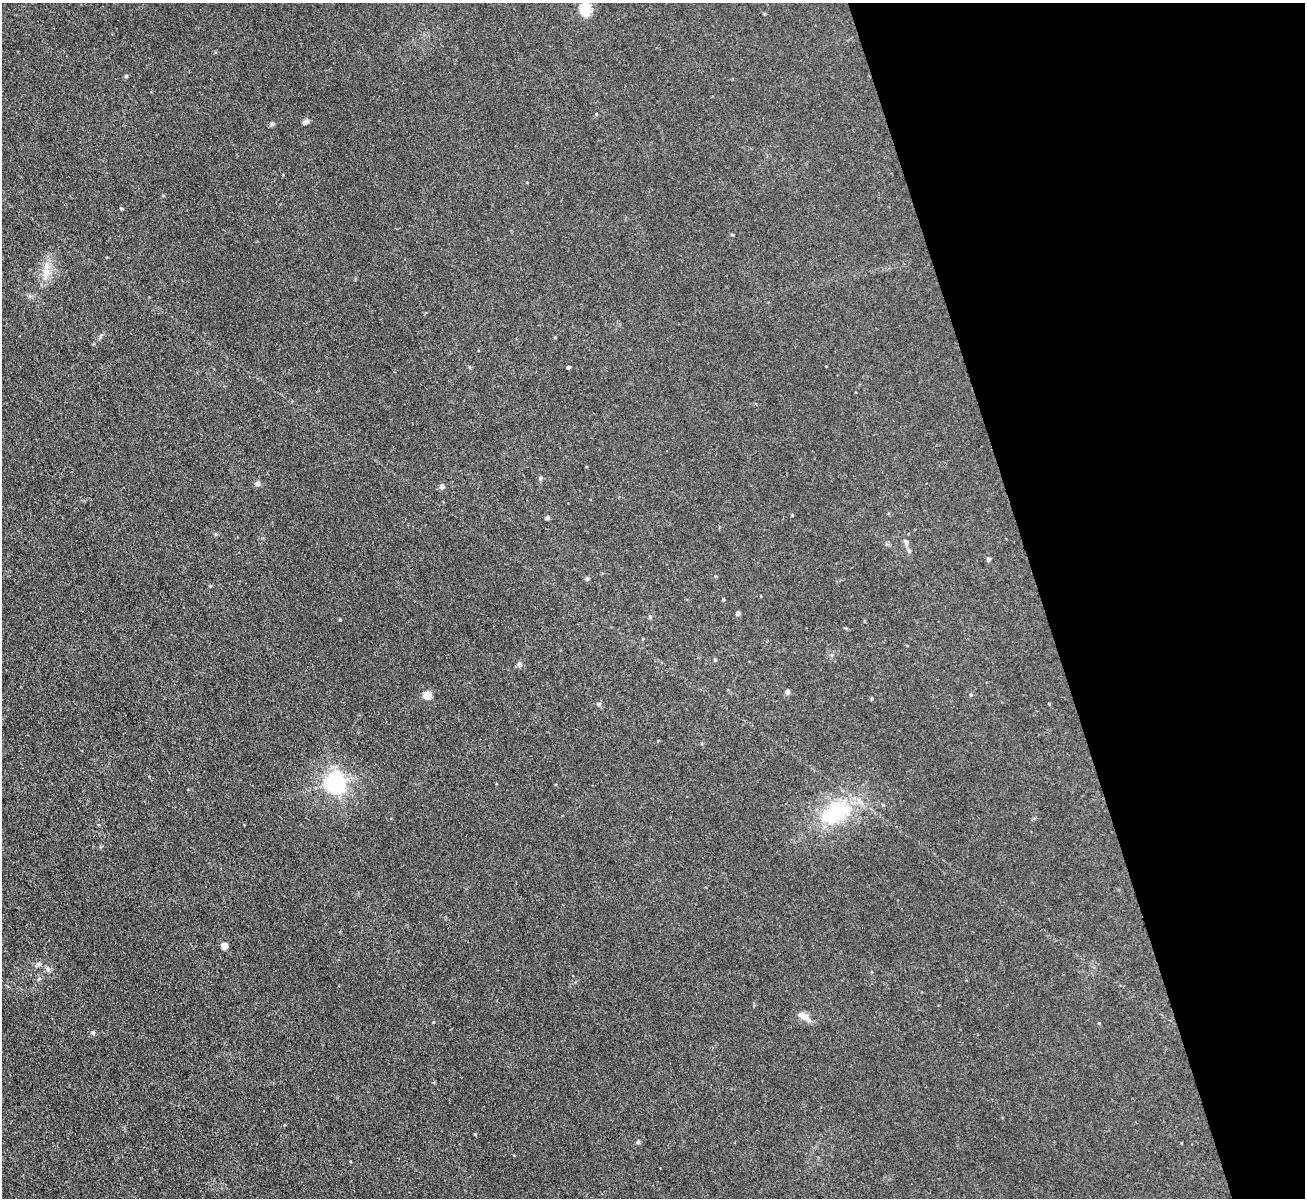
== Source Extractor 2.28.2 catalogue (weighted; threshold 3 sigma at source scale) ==
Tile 12 of 4 x 4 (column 4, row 3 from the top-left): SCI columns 3911-5213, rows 1341-2536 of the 5214 x 5196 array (HDU 1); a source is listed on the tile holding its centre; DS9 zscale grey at full resolution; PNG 1307 x 1200 px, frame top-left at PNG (2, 3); no overlay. Shown black and unused: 20% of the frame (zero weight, under 3 of 4 exposures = <1% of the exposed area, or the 3 px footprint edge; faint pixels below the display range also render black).
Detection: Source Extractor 2.28.2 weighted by HDU 2 'WHT'; one run over the whole footprint, this tile lists its part. Background 0.0411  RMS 0.0057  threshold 0.0255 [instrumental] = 3 sigma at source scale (4.5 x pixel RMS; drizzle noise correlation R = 1.50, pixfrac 1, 0.05/0.05 arcsec/px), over >= 5 px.
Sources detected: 28; all 28 listed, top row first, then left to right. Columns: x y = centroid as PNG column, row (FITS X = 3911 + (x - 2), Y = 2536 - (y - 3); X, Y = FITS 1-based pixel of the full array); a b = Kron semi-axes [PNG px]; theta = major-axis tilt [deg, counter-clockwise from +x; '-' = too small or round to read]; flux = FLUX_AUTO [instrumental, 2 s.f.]
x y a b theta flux
585 9 13 10 -77 12
126 76 4 4 - 0.75
305 122 8 6 32 1.7
272 124 6 5 - 1.2
121 208 4 4 - 0.58
46 272 13 11 78 6.3
568 367 4 3 - 1.2
540 478 6 5 - 0.9
258 484 7 6 - 1.7
442 486 6 5 - 2.3
547 518 5 5 - 1.1
906 543 9 6 -80 1.8
988 559 5 5 - 1.2
587 579 5 5 - 0.85
723 599 4 3 - 0.58
738 613 5 5 - 1.3
340 620 5 3 - 0.47
788 692 6 5 - 1.4
427 695 8 8 - 4.7
872 698 5 3 - 0.52
599 704 6 5 - 1.2
335 783 8 7 - 320
835 812 43 27 27 42
224 945 4 4 - 8.9
48 969 7 6 - 1.4
803 1016 20 7 -32 4.1
93 1033 6 5 - 0.87
638 1142 6 4 75 0.92
Unlisted compact peaks at least as high as the median listed source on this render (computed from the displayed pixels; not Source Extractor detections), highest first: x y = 475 1134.